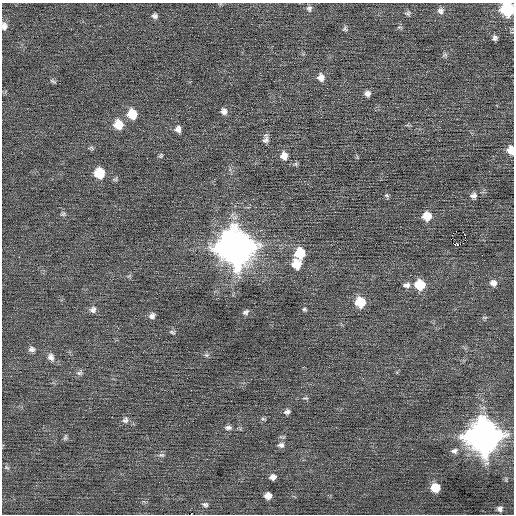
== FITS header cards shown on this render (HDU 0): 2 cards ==
NAXIS1  =                  512 / Axis length
NAXIS2  =                  512 / Axis length

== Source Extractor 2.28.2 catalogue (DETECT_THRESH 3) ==
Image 512 x 512 px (HDU 0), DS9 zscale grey, 1 PNG px = 1 image px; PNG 516 x 516 px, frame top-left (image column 1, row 512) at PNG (2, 3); no overlay
Background 0.0409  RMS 0.7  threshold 2.11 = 3 sigma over >= 5 px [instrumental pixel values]
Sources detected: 68; all 68 listed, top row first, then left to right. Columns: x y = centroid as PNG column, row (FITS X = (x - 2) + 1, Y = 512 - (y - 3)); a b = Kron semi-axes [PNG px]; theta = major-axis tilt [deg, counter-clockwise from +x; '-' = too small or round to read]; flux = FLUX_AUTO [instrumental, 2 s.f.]
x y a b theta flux
309 8 8 7 - 140
507 9 9 8 - 4500
440 11 9 8 - 200
408 13 8 6 -11 110
155 16 8 7 - 150
4 26 10 8 -85 220
399 27 6 5 - 83
345 29 8 6 76 98
495 38 6 5 - 130
445 55 9 4 8 91
321 77 9 8 - 310
53 81 9 4 -25 84
367 94 7 7 - 200
224 111 8 7 - 220
132 114 9 8 - 1100
441 121 3 2 - 61
118 124 10 9 - 860
178 129 8 7 - 230
265 140 10 8 72 180
91 148 8 5 -8 87
511 150 8 7 - 580
161 156 6 5 - 79
284 156 10 9 - 360
99 173 9 9 - 1400
387 195 7 6 - 80
473 196 9 8 - 210
63 214 7 6 - 100
427 216 8 8 - 800
465 235 2 2 - 340
451 239 2 2 - 280
457 245 5 3 - 430
235 247 13 12 - 120000
300 253 9 8 - 1400
482 255 2 2 - 23
19 257 2 2 - 24
296 264 9 8 - 930
493 283 9 8 - 270
407 285 10 7 10 190
420 285 8 8 - 1500
360 302 9 8 - 1400
304 309 6 5 - 76
93 310 9 8 - 190
246 312 9 6 34 140
152 316 8 7 - 180
484 317 8 4 8 71
172 332 9 5 -11 89
32 349 8 7 - 180
206 355 7 5 -1 98
51 357 11 9 -66 270
79 373 9 6 0 130
305 398 7 3 0 54
287 412 7 6 - 140
263 419 7 3 -13 62
125 420 10 8 63 180
228 428 10 6 0 160
483 436 12 12 - 100000
65 437 9 5 78 98
281 445 9 8 - 180
454 451 9 7 14 180
161 455 10 6 0 120
7 467 8 5 -20 92
273 477 6 5 - 210
506 480 8 3 85 58
435 488 7 7 - 910
268 496 6 6 - 320
205 505 8 6 -13 120
500 509 7 7 - 160
191 514 2 2 - 330
At the frame edge (FLAGS 8, measured only in part): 4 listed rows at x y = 507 9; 4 26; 511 150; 191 514